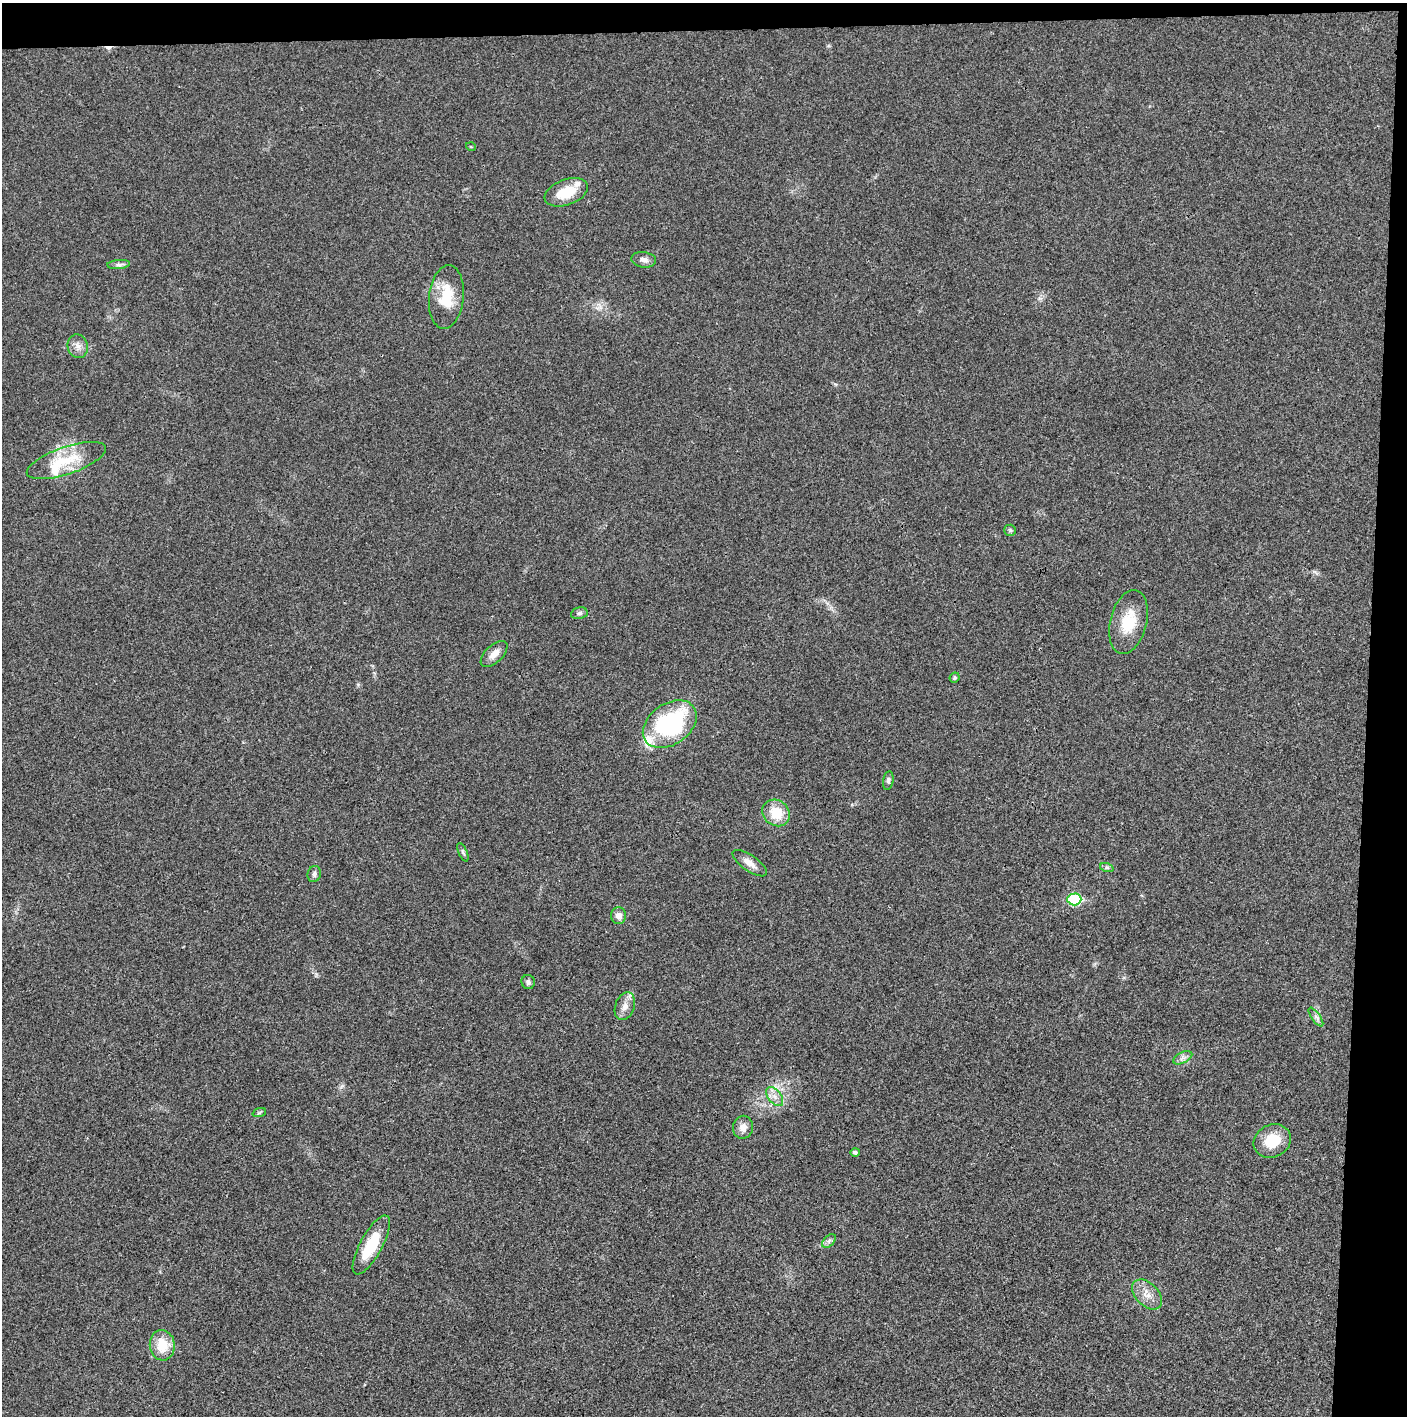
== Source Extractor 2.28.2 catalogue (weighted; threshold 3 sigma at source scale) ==
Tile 3 of 3 x 3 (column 3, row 1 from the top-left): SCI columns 2816-4220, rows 2830-4243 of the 4221 x 4243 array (HDU 1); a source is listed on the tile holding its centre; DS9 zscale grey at full resolution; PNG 1409 x 1418 px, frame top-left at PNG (2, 3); each listed source drawn as its Kron ellipse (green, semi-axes under 4 px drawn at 4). Shown black and unused: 5% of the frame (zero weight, under 3 of 4 exposures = <1% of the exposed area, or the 3 px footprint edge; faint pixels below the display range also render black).
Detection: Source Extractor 2.28.2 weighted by HDU 2 'WHT'; one run over the whole footprint, this tile lists its part. Background 0.019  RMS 0.005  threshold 0.0224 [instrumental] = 3 sigma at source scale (4.5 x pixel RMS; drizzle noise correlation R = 1.50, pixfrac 1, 0.05/0.05 arcsec/px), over >= 5 px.
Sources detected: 38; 1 cosmic-ray / hot-pixel residue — neither listed nor drawn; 3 inside a brighter listed object's ellipse — not listed separately; the other 34 listed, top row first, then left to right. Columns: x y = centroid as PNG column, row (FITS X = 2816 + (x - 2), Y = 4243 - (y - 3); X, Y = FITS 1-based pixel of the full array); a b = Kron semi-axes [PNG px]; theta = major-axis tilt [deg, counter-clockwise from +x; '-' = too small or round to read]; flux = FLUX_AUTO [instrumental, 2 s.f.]
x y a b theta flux
471 147 5 3 - 0.46
566 192 23 12 20 13
644 260 12 7 -9 2.7
119 264 11 4 4 1.5
446 297 32 17 84 17
78 346 12 10 -76 3.3
66 461 41 13 19 17
1010 530 6 5 - 0.89
579 613 8 6 11 1.3
1128 622 32 18 75 16
494 654 16 8 44 4.2
955 678 5 5 - 1
670 724 29 20 35 64
888 781 9 5 81 1.2
776 813 14 12 -38 12
463 852 10 4 -66 1
750 863 20 7 -35 4.3
1107 868 7 4 -19 0.95
314 874 8 6 70 1.5
1074 899 7 6 - 34
619 916 8 7 - 3.1
528 982 7 6 - 1.6
625 1006 14 9 70 4
1316 1017 11 4 -55 1.5
1183 1058 10 5 26 1.9
775 1097 11 6 -53 3
259 1113 7 4 19 0.79
743 1127 11 10 - 3.6
1272 1141 19 16 28 14
855 1152 4 4 - 1.2
829 1241 8 5 46 1.4
371 1245 33 11 61 18
1147 1294 18 11 -46 5.5
162 1345 15 12 -83 12